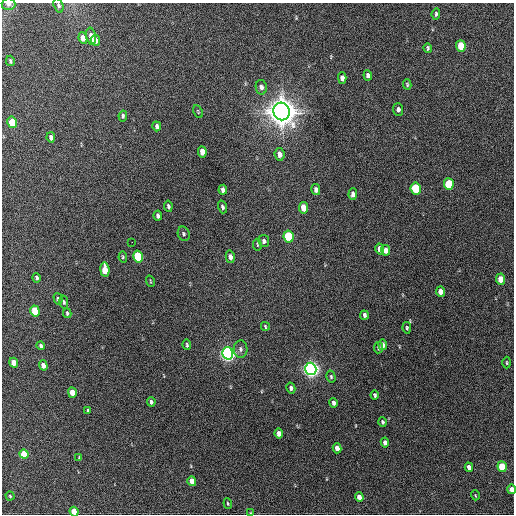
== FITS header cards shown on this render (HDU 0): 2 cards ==
NAXIS1  =                  512 / Axis length
NAXIS2  =                  512 / Axis length

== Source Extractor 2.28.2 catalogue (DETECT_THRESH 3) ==
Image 512 x 512 px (HDU 0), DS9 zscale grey, 1 PNG px = 1 image px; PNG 516 x 516 px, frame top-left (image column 1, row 512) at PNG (2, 3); each listed source drawn as its Kron ellipse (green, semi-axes under 4 px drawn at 4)
Background 530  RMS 15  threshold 44.5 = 3 sigma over >= 5 px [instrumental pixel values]
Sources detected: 86; all 86 listed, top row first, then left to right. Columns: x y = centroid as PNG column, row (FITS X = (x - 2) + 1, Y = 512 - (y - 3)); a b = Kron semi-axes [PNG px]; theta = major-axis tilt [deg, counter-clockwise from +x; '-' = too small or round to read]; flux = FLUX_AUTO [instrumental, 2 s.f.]
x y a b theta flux
8 4 7 6 - 3.1e+03
58 6 7 4 -73 2.2e+03
436 14 6 3 84 1.6e+03
91 36 9 4 -79 7.1e+03
83 38 6 4 -78 9.9e+03
95 40 5 4 - 5.7e+03
461 46 6 5 - 2.8e+04
428 48 4 3 - 1.6e+03
10 61 5 3 - 1.7e+03
368 75 5 4 - 2.9e+03
342 78 5 4 - 4.3e+03
407 84 5 3 - 1.1e+03
261 87 7 5 -78 3.0e+03
398 109 6 5 - 2.9e+03
282 111 9 8 - 1.8e+06
198 112 7 3 -65 9.2e+02
123 116 5 3 - 1.8e+03
12 122 6 4 -78 2.9e+04
157 126 5 3 - 2.1e+03
51 137 5 3 - 3.1e+03
202 152 6 4 -83 1.1e+04
280 154 6 5 - 6.0e+03
449 184 6 5 - 4.0e+04
416 188 6 5 - 5.6e+04
223 190 5 4 - 3.6e+03
316 190 5 4 - 3.6e+03
353 194 6 4 85 4.4e+03
168 206 5 4 - 1.9e+03
222 207 6 4 -73 2.2e+03
303 208 6 4 -80 1.4e+04
158 216 5 4 - 2.9e+03
184 234 7 5 -70 1.9e+03
289 236 6 5 - 5.4e+04
264 241 6 5 - 2.8e+03
132 242 2 2 - 1.5e+03
257 245 6 3 -81 1.0e+03
380 249 5 4 - 6.1e+03
386 250 5 4 - 6.2e+03
123 257 5 4 - 1.2e+03
138 257 6 5 - 6.2e+04
230 257 6 4 -76 4.5e+03
105 270 7 4 -83 1.9e+04
37 278 5 4 - 1.7e+03
500 279 5 4 - 1.2e+04
150 281 6 3 -71 1.1e+03
440 292 5 4 - 7.5e+03
58 299 6 4 -74 1.7e+03
64 302 7 4 -78 1.5e+03
35 311 5 4 - 3.3e+04
67 313 5 3 - 1.3e+03
364 315 4 3 - 2.4e+03
265 326 4 3 - 1.2e+03
407 328 6 4 -81 1.5e+03
187 345 5 3 - 1.4e+03
383 345 5 4 - 3.6e+03
41 346 4 3 - 2.4e+03
379 348 5 4 - 1.7e+03
241 349 8 7 - 3.2e+03
228 353 6 5 - 4.7e+05
14 363 5 4 - 1.0e+04
507 363 6 3 -90 1.0e+03
43 365 5 4 - 5.8e+03
311 369 6 5 - 5.4e+05
331 377 6 4 -75 1.5e+03
291 388 6 4 -78 2.8e+03
72 393 5 4 - 1.2e+04
375 395 4 3 - 1.7e+03
151 402 5 3 - 2.2e+03
333 403 5 3 - 3.1e+03
88 411 4 3 - 1.5e+03
382 422 4 4 - 1.6e+03
279 434 5 4 - 6.7e+03
385 443 5 4 - 4.4e+03
337 448 5 4 - 5.8e+03
24 454 5 4 - 2.5e+04
79 457 3 3 - 6.8e+02
469 467 4 4 - 4.4e+03
502 467 5 4 - 3.1e+04
192 481 5 4 - 1.0e+04
512 489 5 4 - 6.9e+03
475 495 5 3 - 8.0e+02
10 496 4 4 - 1.1e+03
359 497 5 4 - 5.7e+03
228 503 5 4 - 1.2e+03
74 512 5 4 - 1.2e+04
251 513 4 3 - 7.9e+02
At the frame edge (FLAGS 8, measured only in part): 5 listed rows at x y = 8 4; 58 6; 512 489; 74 512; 251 513